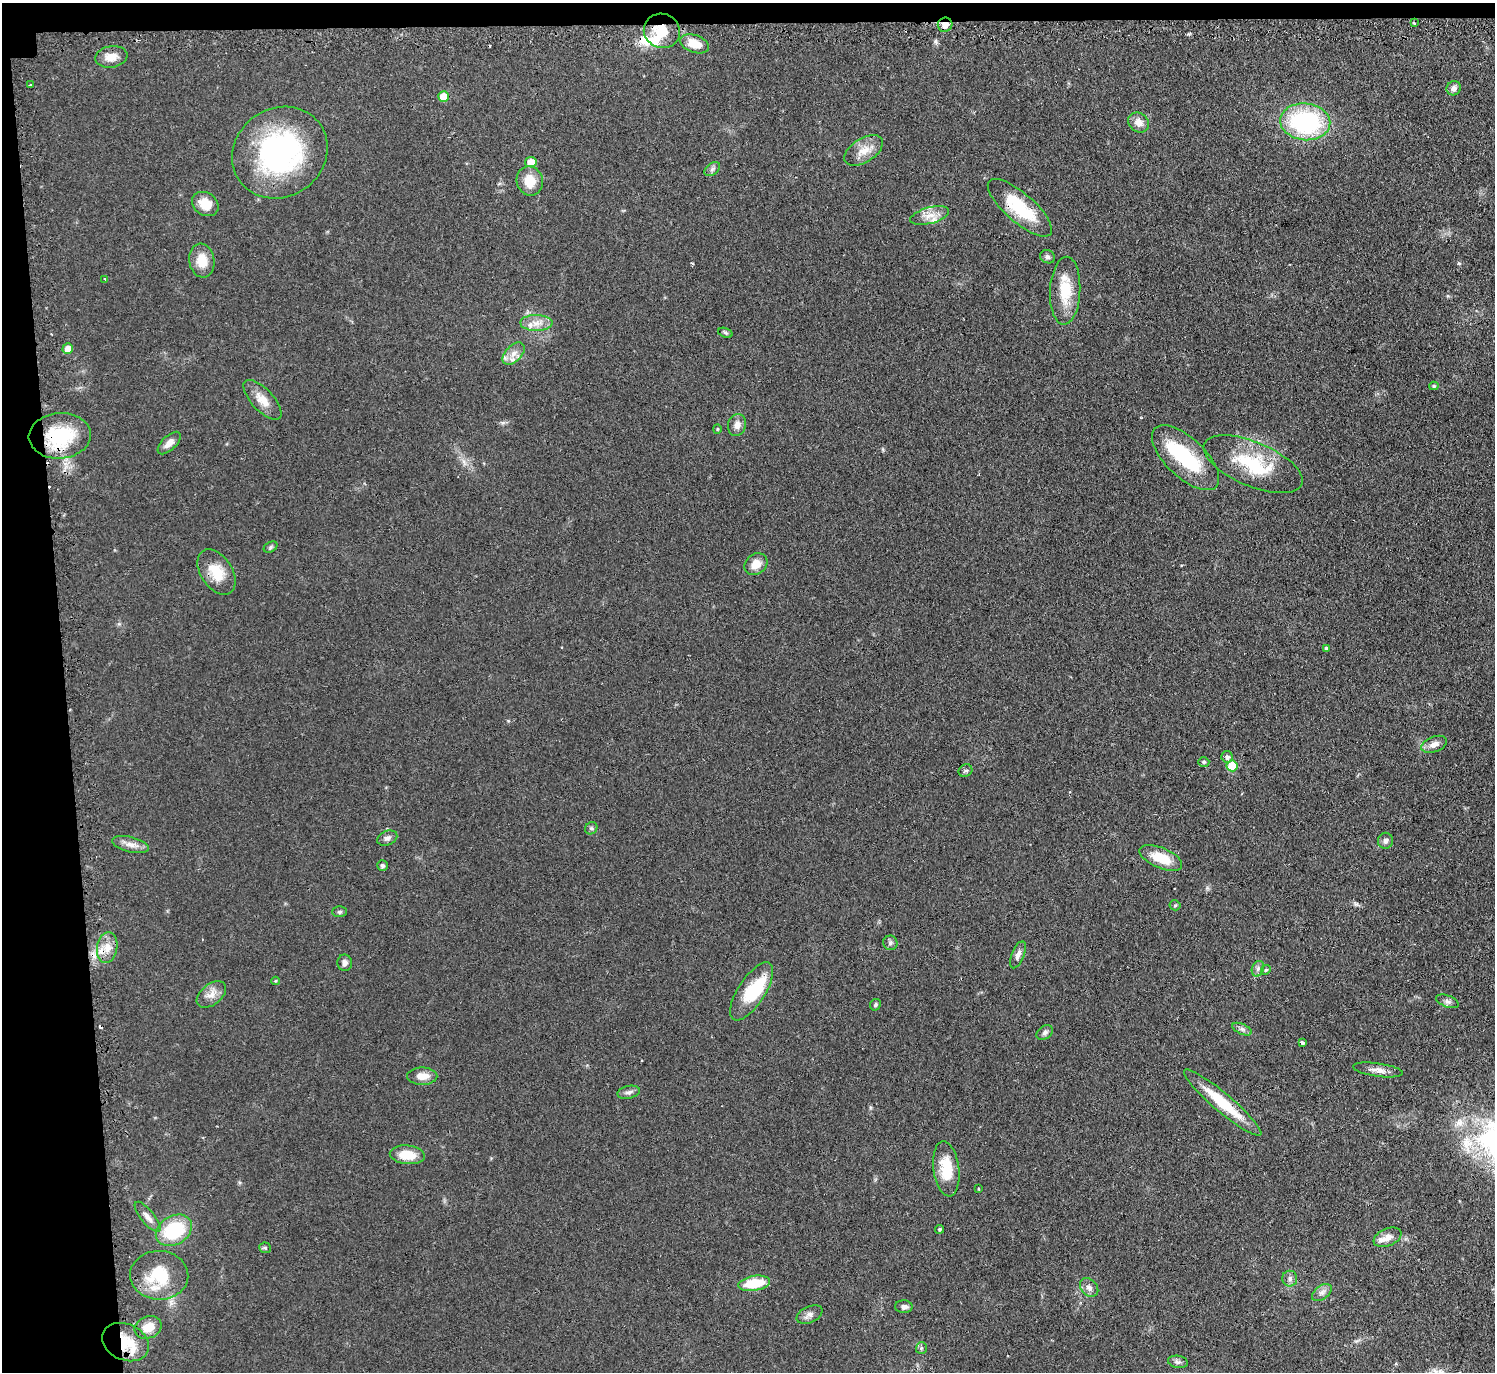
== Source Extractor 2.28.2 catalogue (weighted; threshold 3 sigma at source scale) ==
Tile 1 of 3 x 3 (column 1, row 1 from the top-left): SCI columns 27-1519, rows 2890-4259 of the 4533 x 4505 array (HDU 1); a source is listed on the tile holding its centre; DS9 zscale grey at full resolution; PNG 1497 x 1374 px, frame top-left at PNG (2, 3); each listed source drawn as its Kron ellipse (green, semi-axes under 4 px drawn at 4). Shown black and unused: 6% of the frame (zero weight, under 2 of 3 exposures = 4% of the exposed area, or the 3 px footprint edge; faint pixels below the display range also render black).
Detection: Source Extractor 2.28.2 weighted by HDU 2 'WHT'; one run over the whole footprint, this tile lists its part. Background 0.0924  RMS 0.0061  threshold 0.0274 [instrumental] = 3 sigma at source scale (4.5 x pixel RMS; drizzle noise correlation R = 1.50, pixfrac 1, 0.05/0.05 arcsec/px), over >= 5 px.
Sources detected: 101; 4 inside a brighter object's white glare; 6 cosmic-ray / hot-pixel residue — neither listed nor drawn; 3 inside a brighter listed object's ellipse — not listed separately; the other 88 listed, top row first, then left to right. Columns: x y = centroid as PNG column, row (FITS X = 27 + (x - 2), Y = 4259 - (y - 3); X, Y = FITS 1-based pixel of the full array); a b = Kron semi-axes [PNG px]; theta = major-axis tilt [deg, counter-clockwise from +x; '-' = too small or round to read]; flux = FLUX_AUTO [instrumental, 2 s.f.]
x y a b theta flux
1414 23 2 2 - 0.5
945 25 7 7 - 4.2
662 31 18 17 - 15
695 44 15 8 -20 11
111 57 16 10 9 6.4
30 85 3 2 - 0.48
1454 88 7 6 - 2.8
444 96 5 5 - 13
1138 122 11 9 -40 4.7
1305 122 25 18 -6 79
864 150 21 12 32 8.2
280 153 49 44 35 120
531 162 6 5 - 9.1
712 169 9 5 36 1.7
530 181 15 13 -78 11
205 204 14 11 -34 10
1020 208 41 14 -41 31
930 216 20 8 15 6.3
1048 257 7 6 - 1.6
202 260 17 12 -81 10
105 279 3 2 - 0.6
1065 291 34 15 87 19
536 323 16 8 -2 6.1
725 333 7 4 -20 1
68 349 5 5 - 6
514 354 13 8 45 4.6
1434 386 5 4 - 0.88
262 400 25 11 -47 8.1
737 425 11 9 76 3.9
717 429 4 4 - 0.6
60 436 31 22 4 39
169 443 14 7 43 4.2
1185 458 42 19 -43 43
1253 464 53 22 -23 37
271 547 7 5 28 1.1
756 564 12 10 38 6.9
217 572 25 15 -57 14
1326 648 4 4 - 1.1
1434 744 13 7 21 4.3
1227 757 6 5 - 2.1
1204 762 5 4 - 0.91
1232 766 5 5 - 19
965 771 7 6 - 1.3
591 828 7 5 43 1.2
387 838 10 7 24 2.3
1385 841 8 7 - 2
130 845 19 7 -14 4.6
1161 858 23 10 -23 15
382 866 5 5 - 1.4
1175 905 5 5 - 0.84
339 912 7 5 1 1.1
890 943 7 7 - 1.5
107 947 16 10 82 7.6
1018 955 14 6 68 3.2
345 963 8 7 - 2.4
1258 969 8 6 71 1.8
1266 970 5 4 - 0.88
275 981 4 4 - 0.66
752 991 33 13 57 26
211 994 17 10 38 5.5
1447 1001 12 5 -20 2.1
875 1005 6 5 - 1.1
1242 1029 10 5 -25 1.9
1045 1032 9 6 34 1.7
1302 1043 4 3 - 4.6
1378 1070 25 6 -8 4.7
422 1076 15 8 0 6.3
629 1092 11 6 13 2.1
1223 1103 50 9 -40 24
407 1155 17 9 -6 12
946 1169 28 13 -83 18
978 1189 4 2 - 0.54
148 1217 19 6 -51 3.9
940 1229 4 4 - 1
174 1230 19 14 31 35
1388 1237 14 9 23 5.1
265 1248 5 5 - 0.9
159 1275 29 24 -2 27
1290 1279 8 7 - 2.2
754 1283 16 7 9 19
1089 1287 10 8 -49 2.9
1322 1292 11 6 37 2.6
904 1307 9 6 -1 2.3
810 1315 13 8 25 3.1
148 1327 14 11 22 9.2
125 1342 24 18 -24 19
921 1348 6 5 - 0.99
1178 1362 10 6 -10 1.9
Overlapping masked pixels (flux is a lower limit): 6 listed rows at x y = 945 25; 662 31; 1020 208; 60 436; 107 947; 125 1342
Unlisted compact peaks at least as high as the median listed source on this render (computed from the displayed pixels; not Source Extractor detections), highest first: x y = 1459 263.